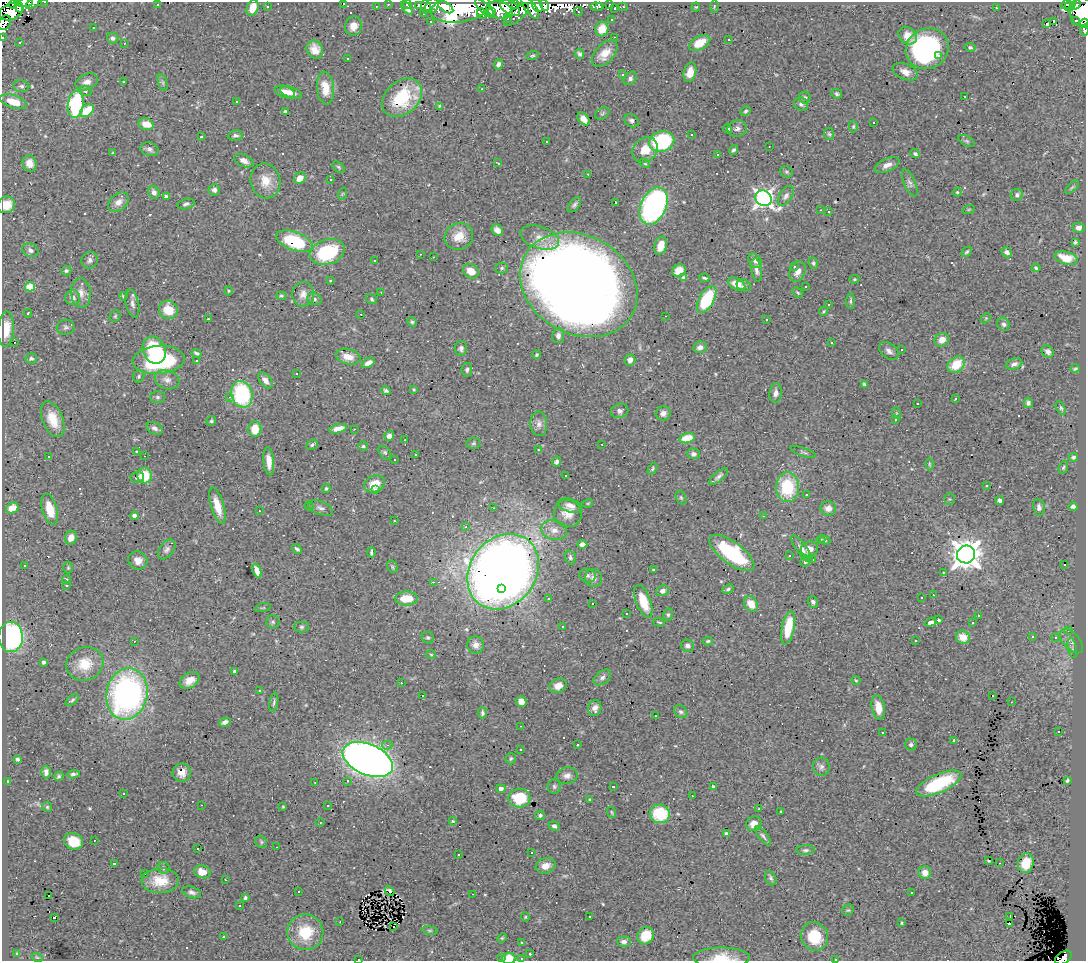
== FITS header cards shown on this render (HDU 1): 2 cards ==
NAXIS1  =                 1084
NAXIS2  =                  959

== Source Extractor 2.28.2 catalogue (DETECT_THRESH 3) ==
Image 1084 x 959 px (HDU 1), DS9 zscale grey, 1 PNG px = 1 image px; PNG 1088 x 963 px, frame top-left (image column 1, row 959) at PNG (2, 2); each listed source drawn as its Kron ellipse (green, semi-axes under 4 px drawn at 4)
Background 1.98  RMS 0.04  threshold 0.12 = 3 sigma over >= 5 px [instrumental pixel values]
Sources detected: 581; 3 with non-positive FLUX_AUTO (blend fragments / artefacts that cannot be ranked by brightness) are neither listed nor drawn; of the other 578, the 500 brightest by FLUX_AUTO listed and drawn (78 fainter detections omitted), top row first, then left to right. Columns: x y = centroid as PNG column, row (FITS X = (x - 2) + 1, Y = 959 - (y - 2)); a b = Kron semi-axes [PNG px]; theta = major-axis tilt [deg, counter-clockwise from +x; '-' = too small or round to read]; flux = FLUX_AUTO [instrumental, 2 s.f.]
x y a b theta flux
45 2 3 2 - 9.2
24 3 8 3 4 29
33 3 8 4 34 36
343 3 3 3 - 150
13 4 4 3 - 21
388 4 3 2 - 10
407 4 5 3 - 14
515 4 3 2 - 21
609 4 3 3 - 75
1066 4 5 3 - 38
157 5 3 3 - 21
418 5 4 3 - 9.7
537 5 7 5 -60 510
545 5 5 3 - 62
1070 5 7 5 63 98
1076 5 5 4 - 85
267 6 3 3 - 15
376 6 3 2 - 15
426 6 6 4 -83 45
432 6 8 6 52 44
714 6 6 3 89 2.6
19 7 5 4 - 75
446 7 8 4 -33 84
530 7 14 5 -54 28
596 7 6 4 -5 32
600 7 3 3 - 23
623 7 5 2 - 9.7
696 7 4 4 - 2.7
253 8 8 5 69 38
407 8 7 4 -51 17
461 8 30 14 10 1100
485 8 13 5 -44 84
510 8 11 6 -32 120
996 8 3 2 - 5.3
615 9 3 3 - 13
500 10 13 8 -14 220
11 11 12 8 25 190
492 12 4 4 - 90
578 12 4 3 - 2.9
1081 12 14 11 82 710
482 13 5 4 - 96
423 14 3 2 - 4
516 15 15 6 40 51
508 18 3 3 - 16
611 19 3 3 - 7.7
1076 20 3 3 - 49
1054 21 3 3 - 1300
431 22 3 2 - 5.1
5 23 8 6 60 160
1084 23 4 3 - 31
1046 24 3 3 - 260
353 26 9 8 - 21
93 28 3 2 - 6.2
602 29 7 6 - 36
1084 30 5 3 - 26
907 36 10 8 -41 32
2 37 3 2 - 5.5
614 37 3 2 - 4.9
113 38 6 5 - 7.8
729 39 3 3 - 10
19 42 3 3 - 7.9
124 43 3 2 - 3.9
700 43 11 6 30 42
970 47 5 4 - 4.3
315 49 9 8 - 26
927 49 22 20 25 490
580 54 5 4 - 6.5
605 54 16 9 47 36
532 56 6 4 16 3.8
939 56 3 3 - 97
347 58 3 3 - 4.9
498 64 5 4 - 8.3
690 72 10 6 76 23
905 72 13 8 -22 21
623 75 3 3 - 5.8
630 78 7 5 48 7.7
123 81 3 3 - 110
87 82 12 7 24 16
163 83 8 3 -71 5.7
21 86 8 6 -7 7.3
325 88 16 8 -84 49
482 89 3 2 - 4.9
85 91 6 5 - 5
285 92 10 6 -18 29
291 92 11 5 -18 22
837 94 5 4 - 5.2
965 96 3 3 - 11
402 98 22 16 41 140
805 98 6 6 - 8
236 101 3 2 - 5.8
13 102 14 6 -18 46
76 104 13 8 83 240
801 104 7 6 - 7.9
439 106 3 2 - 2.8
87 111 8 5 39 72
285 111 4 3 - 3.8
746 111 5 4 - 5.5
602 113 7 5 35 4.7
584 119 7 5 -51 18
632 121 8 6 -31 8.7
874 122 3 3 - 32
146 124 8 5 -13 32
853 126 6 4 88 3.6
737 128 10 8 12 12
728 129 4 4 - 6.6
829 134 6 5 - 4.9
691 135 3 3 - 6.4
235 136 7 5 5 7.1
201 137 3 3 - 36
546 141 3 3 - 28
662 141 13 10 13 230
967 141 9 5 -27 4.8
769 146 3 2 - 3.1
149 149 9 6 -15 9.1
645 150 14 11 45 44
733 150 5 4 - 5.4
113 153 4 3 - 2.8
718 154 3 3 - 11
915 154 5 4 - 5.4
244 161 10 6 -24 13
29 163 8 7 - 24
498 163 4 2 - 2.7
645 163 5 3 - 3.8
887 165 13 6 26 16
339 167 7 5 -41 4.3
786 172 7 5 -21 4.7
588 174 3 3 - 2.8
300 178 6 5 - 29
330 180 3 3 - 46
266 181 17 15 -77 45
910 183 14 6 -66 11
1072 187 8 3 44 3.5
214 190 6 5 - 8.5
154 192 7 5 -63 9.7
957 192 4 4 - 3.2
342 194 6 4 71 3
1017 195 6 6 - 6.5
166 196 4 3 - 6.7
786 196 11 6 56 11
763 198 8 7 - 1100
118 202 11 8 40 18
615 202 3 3 - 1200
186 204 9 5 14 6.8
6 205 9 8 - 33
574 205 9 5 53 6.5
654 206 19 12 65 750
969 209 6 4 19 3.1
820 210 3 3 - 4.9
829 212 3 3 - 19
1079 228 6 5 - 9
497 230 6 5 - 16
459 236 14 13 - 46
540 238 20 11 -18 37
295 241 19 9 -20 160
1075 242 3 3 - 4.1
661 246 9 6 72 32
30 250 8 6 -25 10
327 252 18 12 18 200
967 252 6 3 44 4.1
1007 252 6 4 -36 11
420 254 3 2 - 3.9
433 257 3 2 - 3.5
1066 258 11 6 -14 43
90 260 8 8 - 9.7
375 261 3 3 - 6.5
755 261 8 6 -48 10
813 263 6 4 -67 4.9
794 266 4 3 - 3.8
502 268 6 5 - 5.3
1036 268 4 3 - 4.5
679 270 7 6 - 28
756 270 12 5 -82 10
66 271 5 4 - 4.8
471 271 8 6 -34 34
798 271 11 7 67 22
684 277 4 3 - 4.9
704 278 5 3 - 4.2
854 279 5 4 - 3
330 280 3 2 - 22
737 284 9 5 -26 27
579 285 61 49 -30 6200
744 285 7 5 -24 7.2
30 287 5 4 - 95
806 287 3 3 - 4.7
229 291 4 4 - 2.8
381 292 3 2 - 3.6
81 293 15 10 -86 22
798 293 6 3 -45 3
303 294 12 11 - 18
123 296 4 2 - 2.6
281 296 5 4 - 3.6
73 298 7 7 - 14
314 299 7 6 - 7
371 299 6 4 -36 4.7
706 300 15 7 60 150
850 301 8 3 86 4.5
132 304 14 6 -78 12
829 305 3 3 - 5.7
168 310 10 9 - 58
824 311 4 3 - 2.8
28 313 4 3 - 3.5
361 314 3 2 - 22
115 316 6 5 - 4.1
665 316 3 2 - 22
986 318 6 4 44 3.6
208 319 3 3 - 43
767 320 3 3 - 67
412 322 5 4 - 3.9
1004 324 7 6 - 7.4
66 327 9 7 5 7.8
6 329 17 8 86 46
558 336 7 6 - 10
942 340 7 6 - 27
14 342 3 3 - 35
831 343 3 3 - 9.2
700 347 7 5 8 13
461 348 7 6 - 8.4
901 349 3 3 - 75
154 350 14 11 -66 140
889 351 11 7 -37 12
1048 352 7 5 -46 9
197 353 5 3 - 5.7
536 355 4 4 - 4.5
348 357 12 7 -14 29
31 358 6 5 - 5.8
159 360 26 14 5 310
630 360 6 5 - 13
196 361 3 3 - 3.5
368 363 7 4 34 15
1014 364 8 5 18 9.5
956 365 9 7 39 64
1075 368 4 2 - 3.7
467 370 7 5 82 6
296 374 3 2 - 14
139 376 6 5 - 4.9
167 380 13 9 -19 17
265 380 9 5 -51 18
864 384 4 4 - 3.4
414 389 3 3 - 2.9
386 391 5 3 - 5
776 393 10 6 84 13
242 394 13 10 -75 260
158 397 7 5 -1 6.1
229 397 3 2 - 57
955 399 3 3 - 6.4
1028 403 5 4 - 6
917 404 3 3 - 26
1061 408 7 4 -60 4.4
620 411 9 7 16 10
663 413 7 7 - 15
896 413 6 4 -71 3.1
53 419 19 10 -68 52
896 420 3 3 - 8.1
211 421 5 4 - 4
539 424 12 8 -86 14
155 428 8 5 -26 9.1
255 429 8 6 89 41
338 429 9 4 13 22
354 429 3 2 - 19
389 436 5 4 - 14
687 438 8 5 13 56
405 440 3 2 - 6.7
473 443 7 5 3 5.3
602 444 3 2 - 3.5
312 445 6 5 - 5.4
363 446 5 5 - 4.2
538 450 3 3 - 2.8
136 451 3 3 - 21
385 452 8 5 -48 5.3
803 452 13 3 -19 5.6
693 454 6 5 - 8.8
415 455 3 3 - 11
49 456 3 3 - 5.7
145 456 3 2 - 3.2
1073 457 5 4 - 5.5
394 459 3 3 - 46
269 461 14 5 -84 27
557 462 5 4 - 7.4
929 464 6 4 -89 3.9
1063 467 7 4 70 3.9
652 469 6 4 61 4.3
144 475 8 7 - 71
565 475 3 3 - 26
718 476 12 4 40 9.2
137 477 7 5 9 9.8
374 484 11 8 23 43
987 486 3 3 - 330
787 487 15 11 90 150
326 488 4 4 - 4.1
375 489 4 3 - 2.7
806 494 3 3 - 55
681 498 7 5 -63 4.4
949 499 5 5 - 3.9
1000 500 4 4 - 9.6
588 503 5 3 - 2.5
217 506 19 6 -73 42
309 506 5 4 - 3.5
570 506 12 6 -18 15
1039 507 8 5 -79 9.2
1073 507 5 4 - 6.5
12 508 6 5 - 43
321 508 13 6 -21 11
493 508 3 2 - 7
828 508 8 7 - 18
50 509 16 7 -74 55
259 511 3 2 - 2.6
568 513 14 13 - 32
134 516 4 4 - 10
764 516 3 2 - 16
394 521 3 2 - 4.8
466 527 4 3 - 5
554 530 13 9 -14 23
71 538 7 6 - 21
821 539 4 3 - 2.5
825 540 5 3 - 3.1
582 544 5 4 - 17
167 549 11 7 53 9.9
297 549 5 3 - 5.4
802 549 16 5 -54 15
809 549 9 7 16 21
371 553 5 3 - 4.8
732 553 26 11 -36 210
966 554 9 9 - 3900
789 556 3 2 - 3.3
570 557 7 5 -71 6.2
813 559 3 2 - 2.7
138 560 9 9 - 21
805 562 5 5 - 3.5
1064 565 3 3 - 68
25 566 3 3 - 3.2
392 567 7 5 -61 4.4
68 568 6 5 - 3.6
653 570 3 3 - 3.1
257 571 7 4 -68 25
503 572 40 33 53 3500
943 572 3 2 - 7.8
587 576 8 6 -26 8.5
594 578 9 8 - 15
66 579 5 4 - 4.8
433 582 3 2 - 150
66 585 3 3 - 5.4
501 589 3 3 - 70
728 589 6 4 24 5.6
662 591 6 5 - 14
933 595 3 3 - 3.9
406 598 11 7 0 70
549 598 3 3 - 4.3
922 598 3 3 - 15
643 601 17 7 -70 57
813 602 6 5 - 6.4
593 603 3 3 - 48
751 604 8 6 -55 34
263 608 8 3 13 2.8
627 614 3 3 - 3
668 615 6 5 - 5
978 615 3 3 - 94
939 620 4 3 - 5.2
273 622 6 6 - 5.7
659 622 6 3 -18 3.2
931 622 6 4 19 11
973 623 3 3 - 410
562 626 3 3 - 6.4
302 627 7 5 0 5.5
788 628 17 6 79 69
1068 630 3 2 - 25
11 637 15 12 -89 450
963 637 7 6 - 35
1032 637 3 3 - 5.3
1055 637 4 4 - 5.8
428 638 6 5 - 5
134 641 3 2 - 23
708 641 5 4 - 4
916 641 3 2 - 4.4
1071 641 14 8 -47 19
476 645 8 8 - 17
687 646 7 6 - 9.3
1072 648 10 3 -79 5.3
431 654 5 3 - 2.7
44 662 4 3 - 8.1
85 664 19 16 22 68
235 671 4 3 - 10
602 678 10 6 39 10
190 680 11 7 33 31
856 681 4 3 - 2.9
401 683 3 3 - 3.5
558 686 9 7 20 22
259 690 3 3 - 4.8
127 694 26 20 78 750
422 696 3 3 - 230
993 696 3 3 - 46
72 700 8 4 40 5.5
521 701 6 5 - 21
274 702 9 4 81 5.6
1011 702 3 2 - 6.3
878 707 13 6 -78 32
595 708 8 6 80 15
681 712 7 5 -42 6.7
482 713 6 4 -85 5.8
655 715 3 3 - 59
225 722 6 4 23 10
521 726 3 2 - 4.9
1059 732 3 3 - 16
883 733 3 3 - 74
954 740 3 3 - 79
387 745 5 4 - 7.1
577 745 3 3 - 14
911 745 6 6 - 6.8
521 749 3 3 - 5.4
17 759 4 3 - 5.7
368 759 26 15 -23 2600
511 759 6 5 - 4.1
821 767 9 8 - 10
46 772 6 4 88 11
182 773 9 9 - 22
73 774 6 3 7 7
59 776 5 4 - 5
567 776 10 8 11 14
347 781 3 2 - 58
1067 781 4 3 - 3.6
8 782 4 3 - 3.6
315 783 2 2 - 2.7
939 783 24 9 23 180
554 786 7 6 - 6.5
614 787 3 3 - 130
713 787 4 4 - 6.7
501 789 4 4 - 13
123 793 3 3 - 23
692 796 3 3 - 21
519 798 11 9 1 76
590 799 4 3 - 2.8
202 805 3 2 - 2.8
328 806 3 3 - 6.1
47 807 5 4 - 3.7
283 807 3 3 - 2.8
759 809 3 3 - 16
612 812 6 3 -70 2.9
781 812 3 3 - 11
660 814 10 9 - 100
540 815 5 5 - 6.6
453 821 4 3 - 3
320 822 4 3 - 2.6
754 824 8 7 - 24
554 826 5 4 - 6.9
726 833 3 3 - 4.3
763 836 11 4 -51 7.1
94 840 2 2 - 3.5
73 841 10 8 -23 57
261 842 7 5 -49 5.8
276 847 3 2 - 6.9
198 848 3 3 - 160
805 850 9 5 5 6.7
531 853 3 2 - 6.1
458 854 3 3 - 11
988 861 4 2 - 2.6
114 863 3 3 - 1500
1000 863 3 2 - 12
1026 863 10 7 75 44
546 866 10 7 17 25
163 868 6 5 - 5.1
202 872 8 6 -16 35
145 873 3 2 - 2.6
925 873 6 6 - 24
771 878 8 5 -61 5.9
225 880 3 2 - 8.3
160 881 18 12 2 58
298 891 3 3 - 8
390 891 5 3 - 4.9
192 892 10 5 -16 9
911 893 3 3 - 5.3
473 894 3 2 - 16
49 896 3 2 - 8.5
245 898 4 3 - 6.1
240 906 3 3 - 150
848 910 6 5 - 3.8
590 916 3 2 - 3.3
1010 916 3 2 - 13
54 917 3 3 - 280
525 917 4 4 - 3
340 922 3 2 - 3
901 923 4 3 - 2.7
1009 924 3 2 - 17
393 927 3 3 - 31
430 930 8 4 -8 4.7
305 932 18 18 - 99
646 936 9 7 54 69
814 936 15 13 -55 88
223 937 3 3 - 13
502 938 5 4 - 3.2
624 942 7 5 -7 9.5
521 943 3 2 - 2.9
17 953 3 3 - 11
530 954 3 3 - 16
37 957 5 3 - 2.5
502 957 3 3 - 8
509 958 7 5 1 39
521 958 3 3 - 6.1
722 958 28 10 0 53
1063 958 9 6 32 110
359 959 3 2 - 33
835 959 3 2 - 4.1
At the frame edge (FLAGS 8, measured only in part): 17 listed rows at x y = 45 2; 24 3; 33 3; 343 3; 13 4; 1081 12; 5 23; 1084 23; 1084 30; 2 37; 6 205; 509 958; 521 958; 722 958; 1063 958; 359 959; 835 959
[78 fainter detections neither listed nor drawn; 3 non-positive-flux detections neither listed nor drawn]